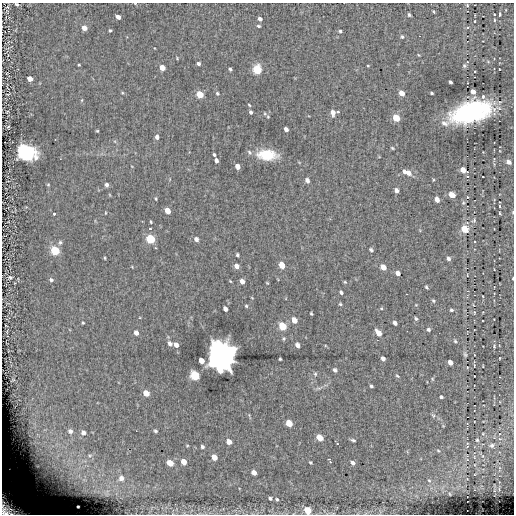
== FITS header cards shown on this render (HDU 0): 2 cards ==
NAXIS1  =                  512
NAXIS2  =                  512

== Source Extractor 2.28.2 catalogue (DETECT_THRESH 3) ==
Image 512 x 512 px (HDU 0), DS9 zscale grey, 1 PNG px = 1 image px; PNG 516 x 516 px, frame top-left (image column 1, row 512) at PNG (2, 3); no overlay
Background 0.0364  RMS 5.1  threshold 15.2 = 3 sigma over >= 5 px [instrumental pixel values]
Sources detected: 175; all 175 listed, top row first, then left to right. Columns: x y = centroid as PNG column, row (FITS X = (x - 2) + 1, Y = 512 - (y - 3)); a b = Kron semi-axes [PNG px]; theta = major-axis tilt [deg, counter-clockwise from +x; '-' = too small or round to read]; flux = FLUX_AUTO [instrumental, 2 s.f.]
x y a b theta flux
17 4 3 3 - 5.4e+02
467 5 4 4 - 4.0e+02
433 11 4 2 - 3.3e+02
499 14 7 3 89 3.9e+02
409 15 4 3 - 5.8e+02
118 17 4 4 - 2.3e+03
260 19 4 4 - 1.3e+03
494 20 4 3 - 3.3e+02
475 21 3 2 - 2.0e+02
259 26 4 3 - 5.1e+02
84 28 4 4 - 2.6e+03
467 28 4 3 - 4.0e+02
110 30 3 3 - 4.7e+02
340 31 4 3 - 5.6e+02
402 37 5 4 - 5.7e+02
154 48 2 2 - 1.9e+02
177 58 4 3 - 2.8e+02
198 63 4 4 - 8.2e+02
79 65 3 2 - 3.3e+02
368 66 3 2 - 3.6e+02
464 66 5 5 - 5.9e+02
162 68 4 4 - 4.2e+03
230 69 4 3 - 6.1e+02
257 69 5 5 - 1.8e+04
30 79 5 4 - 2.6e+03
450 82 4 3 - 7.6e+02
473 91 5 4 - 1.7e+03
122 93 4 3 - 2.9e+02
217 93 4 4 - 4.7e+02
402 93 5 4 - 3.6e+03
432 93 3 3 - 4.8e+02
7 94 3 2 - 2.1e+02
200 94 5 4 - 9.0e+03
483 97 6 5 - 6.5e+02
82 100 5 3 - 3.0e+02
249 105 3 2 - 3.2e+02
7 112 4 3 - 1.9e+02
251 112 4 3 - 6.8e+02
333 112 6 4 -79 1.7e+03
337 112 3 3 - 1.2e+03
471 112 28 14 17 7.4e+04
396 118 5 4 - 7.6e+03
8 127 3 3 - 4.1e+02
286 129 4 4 - 1.5e+03
97 131 3 2 - 2.9e+02
157 137 4 4 - 1.3e+03
392 148 4 3 - 3.5e+02
249 152 7 5 -59 6.1e+02
26 153 7 6 - 1.6e+05
214 155 3 3 - 5.4e+02
267 155 13 7 -5 1.4e+04
216 160 4 3 - 1.1e+03
508 162 6 5 - 1.5e+03
237 167 5 4 - 2.4e+03
463 170 6 4 -32 2.7e+03
407 172 11 5 -23 3.0e+03
467 176 4 4 - 4.2e+02
307 180 5 4 - 1.2e+03
48 185 5 4 - 3.8e+02
106 185 5 4 - 9.5e+02
396 190 4 4 - 1.3e+03
452 195 5 4 - 4.1e+03
467 197 4 3 - 3.2e+02
156 199 4 2 - 3.3e+02
437 199 5 4 - 2.0e+03
463 203 6 4 45 4.1e+02
500 206 5 3 - 3.9e+02
167 211 5 4 - 4.0e+03
513 212 5 3 - 3.2e+02
105 213 4 2 - 2.5e+02
500 213 4 2 - 3.6e+02
54 214 3 3 - 5.8e+02
474 221 6 5 - 6.0e+02
151 222 4 3 - 3.5e+02
150 228 3 2 - 3.0e+02
465 229 6 5 - 7.3e+03
150 239 5 5 - 1.7e+04
196 239 5 4 - 1.3e+03
60 242 6 5 - 6.1e+02
55 250 5 5 - 1.8e+04
371 250 4 4 - 6.3e+02
237 255 3 3 - 5.5e+02
105 258 4 2 - 3.1e+02
448 259 5 4 - 9.6e+02
282 265 5 4 - 5.1e+03
237 266 5 4 - 1.8e+03
383 267 5 4 - 3.4e+03
398 273 4 4 - 1.9e+03
10 277 4 3 - 4.3e+02
513 278 3 2 - 2.6e+02
51 280 5 4 - 5.8e+02
230 281 3 3 - 2.8e+02
242 281 5 4 - 1.9e+03
345 282 3 3 - 3.2e+02
267 283 3 2 - 2.6e+02
426 287 4 3 - 4.8e+02
341 292 4 4 - 7.4e+02
433 301 5 4 - 4.7e+02
340 304 4 3 - 4.0e+02
246 306 4 3 - 3.7e+02
381 308 4 3 - 2.8e+02
225 309 5 3 - 1.2e+03
451 310 5 4 - 5.3e+02
474 312 6 4 -79 3.3e+02
311 314 4 2 - 4.0e+02
416 319 4 3 - 5.0e+02
294 320 5 4 - 3.2e+03
83 323 4 3 - 3.5e+02
395 323 4 4 - 1.3e+03
282 326 6 5 - 1.0e+04
428 329 4 4 - 6.4e+02
136 333 4 4 - 1.7e+03
378 333 6 4 -52 3.6e+03
455 341 4 4 - 5.0e+02
170 343 6 5 - 1.0e+03
176 345 5 4 - 1.9e+03
297 345 5 4 - 1.4e+03
494 346 7 5 -90 5.9e+02
465 354 8 5 -73 6.7e+02
222 357 9 8 - 1.0e+06
499 358 3 2 - 1.7e+02
280 359 3 3 - 3.7e+02
383 359 4 4 - 1.3e+03
201 361 5 4 - 3.9e+03
450 362 5 4 - 2.2e+03
474 365 4 2 - 1.8e+02
467 367 3 2 - 2.9e+02
335 370 4 3 - 7.8e+02
315 374 5 4 - 4.8e+02
195 375 6 5 - 2.1e+04
397 376 5 4 - 4.1e+02
432 379 6 4 -89 3.7e+02
371 386 3 3 - 5.2e+02
146 393 5 4 - 4.7e+03
441 397 3 3 - 5.0e+02
433 415 7 5 -54 5.9e+02
289 423 5 4 - 6.5e+03
70 431 7 6 - 1.6e+03
155 431 4 3 - 4.9e+02
83 433 7 6 - 1.5e+03
38 435 7 4 -71 7.9e+02
319 438 5 4 - 5.9e+03
500 439 5 3 - 3.2e+02
353 440 5 3 - 5.6e+02
477 440 5 4 - 4.2e+02
34 442 7 5 65 1.2e+03
229 442 5 4 - 2.5e+03
57 444 7 4 71 1.1e+03
337 444 2 2 - 2.9e+02
492 445 6 5 - 7.4e+02
202 447 4 3 - 7.3e+02
438 451 4 3 - 3.2e+02
90 455 8 4 -7 7.3e+02
57 456 18 10 51 7.0e+03
214 457 5 4 - 3.7e+03
328 459 3 2 - 4.0e+02
467 460 4 2 - 2.5e+02
184 462 5 4 - 3.6e+03
310 462 4 3 - 3.7e+02
330 462 3 2 - 7.0e+02
170 463 5 4 - 4.6e+03
352 463 6 5 - 1.3e+03
37 466 14 9 10 2.7e+03
54 466 23 11 -59 1.0e+04
254 473 5 4 - 2.6e+03
45 475 22 6 46 3.5e+03
121 478 4 4 - 1.3e+03
84 480 7 4 -18 8.0e+02
429 480 5 3 - 2.7e+02
450 494 3 2 - 2.0e+02
270 498 4 4 - 7.0e+02
277 499 4 4 - 4.9e+02
10 507 25 16 -35 1.9e+04
78 507 3 2 - 3.3e+02
308 510 5 5 - 6.4e+03
At the frame edge (FLAGS 8, measured only in part): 5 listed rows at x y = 17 4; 513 212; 513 278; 10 507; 308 510